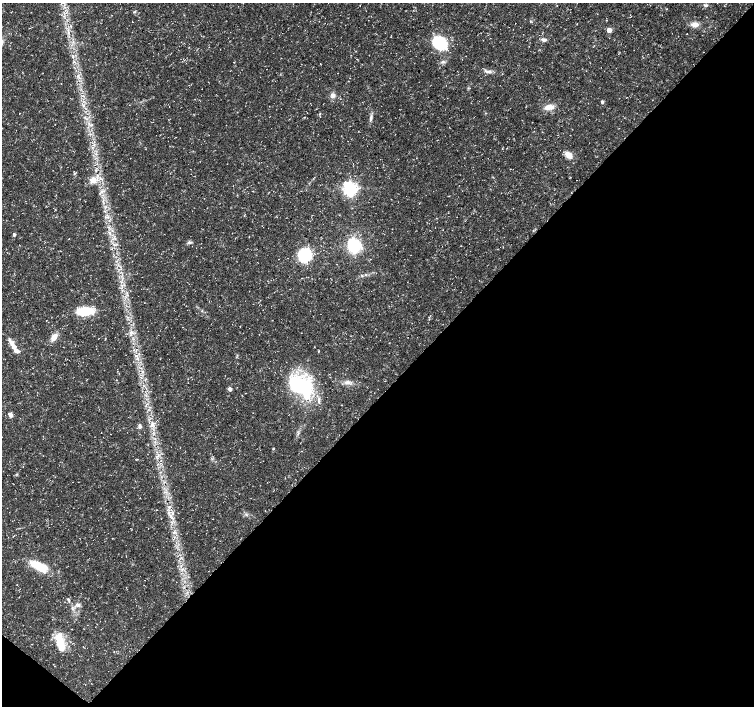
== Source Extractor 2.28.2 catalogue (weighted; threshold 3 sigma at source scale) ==
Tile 15 of 4 x 4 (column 3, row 4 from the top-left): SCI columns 3012-4514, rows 234-1640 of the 6016 x 6028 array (HDU 1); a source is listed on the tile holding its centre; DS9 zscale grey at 2 x 2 block average (1 PNG px = mean of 2 x 2 image px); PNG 756 x 708 px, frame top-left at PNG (2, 3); no overlay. Shown black and unused: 45% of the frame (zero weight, under 3 of 5 exposures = <1% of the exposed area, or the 3 px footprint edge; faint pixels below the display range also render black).
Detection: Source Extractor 2.28.2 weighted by HDU 2 'WHT'; one run over the whole footprint, this tile lists its part. Background 0.0309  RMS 0.0024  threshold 0.0109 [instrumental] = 3 sigma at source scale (4.5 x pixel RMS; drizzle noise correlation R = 1.50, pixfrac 1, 0.0396/0.0396 arcsec/px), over >= 5 px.
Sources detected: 58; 3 inside a brighter object's white glare — not listed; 4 inside a brighter listed object's ellipse — not listed separately; the other 51 listed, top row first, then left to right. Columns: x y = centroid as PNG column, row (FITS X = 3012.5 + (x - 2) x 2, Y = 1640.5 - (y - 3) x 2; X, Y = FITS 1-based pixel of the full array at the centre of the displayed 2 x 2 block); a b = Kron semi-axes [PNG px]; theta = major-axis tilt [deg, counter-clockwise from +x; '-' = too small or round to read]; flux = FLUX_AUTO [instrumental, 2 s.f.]
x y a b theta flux
706 5 7 4 -5 1.2
134 12 5 2 - 0.6
319 21 2 2 - 0.17
530 21 3 2 - 0.39
132 22 2 2 - 0.21
695 24 11 6 0 3.4
609 30 3 3 - 9.1
544 40 6 4 4 1.7
440 43 13 10 -34 31
73 62 3 2 - 0.44
487 72 10 4 -19 2
332 95 7 6 - 2.4
602 102 3 3 - 1.2
549 107 11 6 12 5
319 114 4 3 - 0.54
371 118 8 4 78 1.7
619 128 2 2 - 0.19
94 145 4 2 - 0.79
569 155 9 6 -41 5.3
74 174 3 2 - 0.44
93 180 8 7 - 5.1
350 189 5 4 - 190
108 217 3 2 - 0.68
110 233 5 2 - 0.71
14 234 2 2 - 1.5
114 245 3 3 - 0.79
354 246 6 5 - 83
305 255 8 8 - 43
278 259 2 2 - 0.16
85 311 14 7 5 18
131 332 7 4 56 2
54 337 8 5 55 5.3
13 346 14 5 -60 5.1
136 350 4 3 - 0.78
318 351 3 2 - 0.33
135 356 3 2 - 0.5
137 359 5 2 - 0.73
347 382 7 4 24 1.9
298 386 26 17 -18 52
230 389 3 3 - 2.6
10 414 6 4 -47 2.1
152 424 7 6 - 2.7
140 426 6 4 -86 1.4
110 434 2 2 - 0.15
273 449 3 3 - 0.5
169 506 4 3 - 0.85
169 513 6 4 -62 1.7
148 528 2 2 - 0.19
39 566 20 8 -27 16
79 605 5 4 - 1.2
60 642 15 10 65 8.7
Diffuse or blended objects may show on this block-average render without a row.